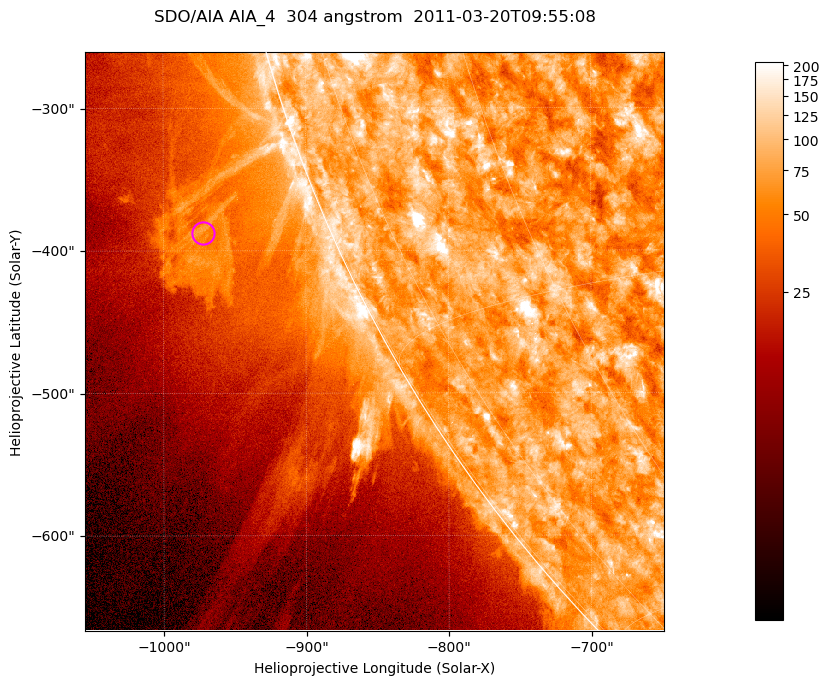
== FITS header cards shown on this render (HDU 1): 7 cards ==
TELESCOP= 'SDO/AIA '           / For AIA: SDO/AIA
INSTRUME= 'AIA_4   '           / For AIA: AIA_ATA1, AIA_ATA2, AIA_ATA3 or AIA_AT
WAVELNTH=                  304 / [angstrom] Wavelength
WAVEUNIT= 'angstrom'           / Wavelength unit: angstrom
DATE-OBS= '2011-03-20T09:55:08.123' / [ISO] Date when observation started; ISO 8
CTYPE1  = 'HPLN-TAN'           / CTYPE1; Typically HPLN
CTYPE2  = 'HPLT-TAN'           / CTYPE2; Typically HPLT

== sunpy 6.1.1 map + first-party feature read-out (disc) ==
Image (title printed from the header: SDO/AIA AIA_4  304 angstrom  2011-03-20T09:55:08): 677 x 677 px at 0.6 arcsec/px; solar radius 964 arcsec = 1606 px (partial field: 2.6% of the solar disc is inside the frame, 46% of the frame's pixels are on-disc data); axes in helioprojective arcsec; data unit not stated in the header (colour bar unlabelled)
Orientation: roll -0.132 deg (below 1 deg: not rotated)
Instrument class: DISC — disc imager (sunpy class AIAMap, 304 A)
Bright regions (active regions / flare kernels): reference = the on-disc median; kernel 5 px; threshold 5 sigma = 124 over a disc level ~73.6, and >= 1.15x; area >= 458 px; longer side >= 8 px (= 4.8 arcsec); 0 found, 0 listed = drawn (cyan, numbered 1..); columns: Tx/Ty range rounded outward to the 2 arcsec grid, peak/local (2 s.f.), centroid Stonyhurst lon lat
Off-limb structures (1.02-1.3 R_sun): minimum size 229 px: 8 found; the strongest spans PA ~110..115 deg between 1.02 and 1.13 R_sun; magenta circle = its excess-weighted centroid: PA ~110 deg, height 1.09 R_sun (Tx ~-972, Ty ~-388 arcsec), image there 2.5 x the reference